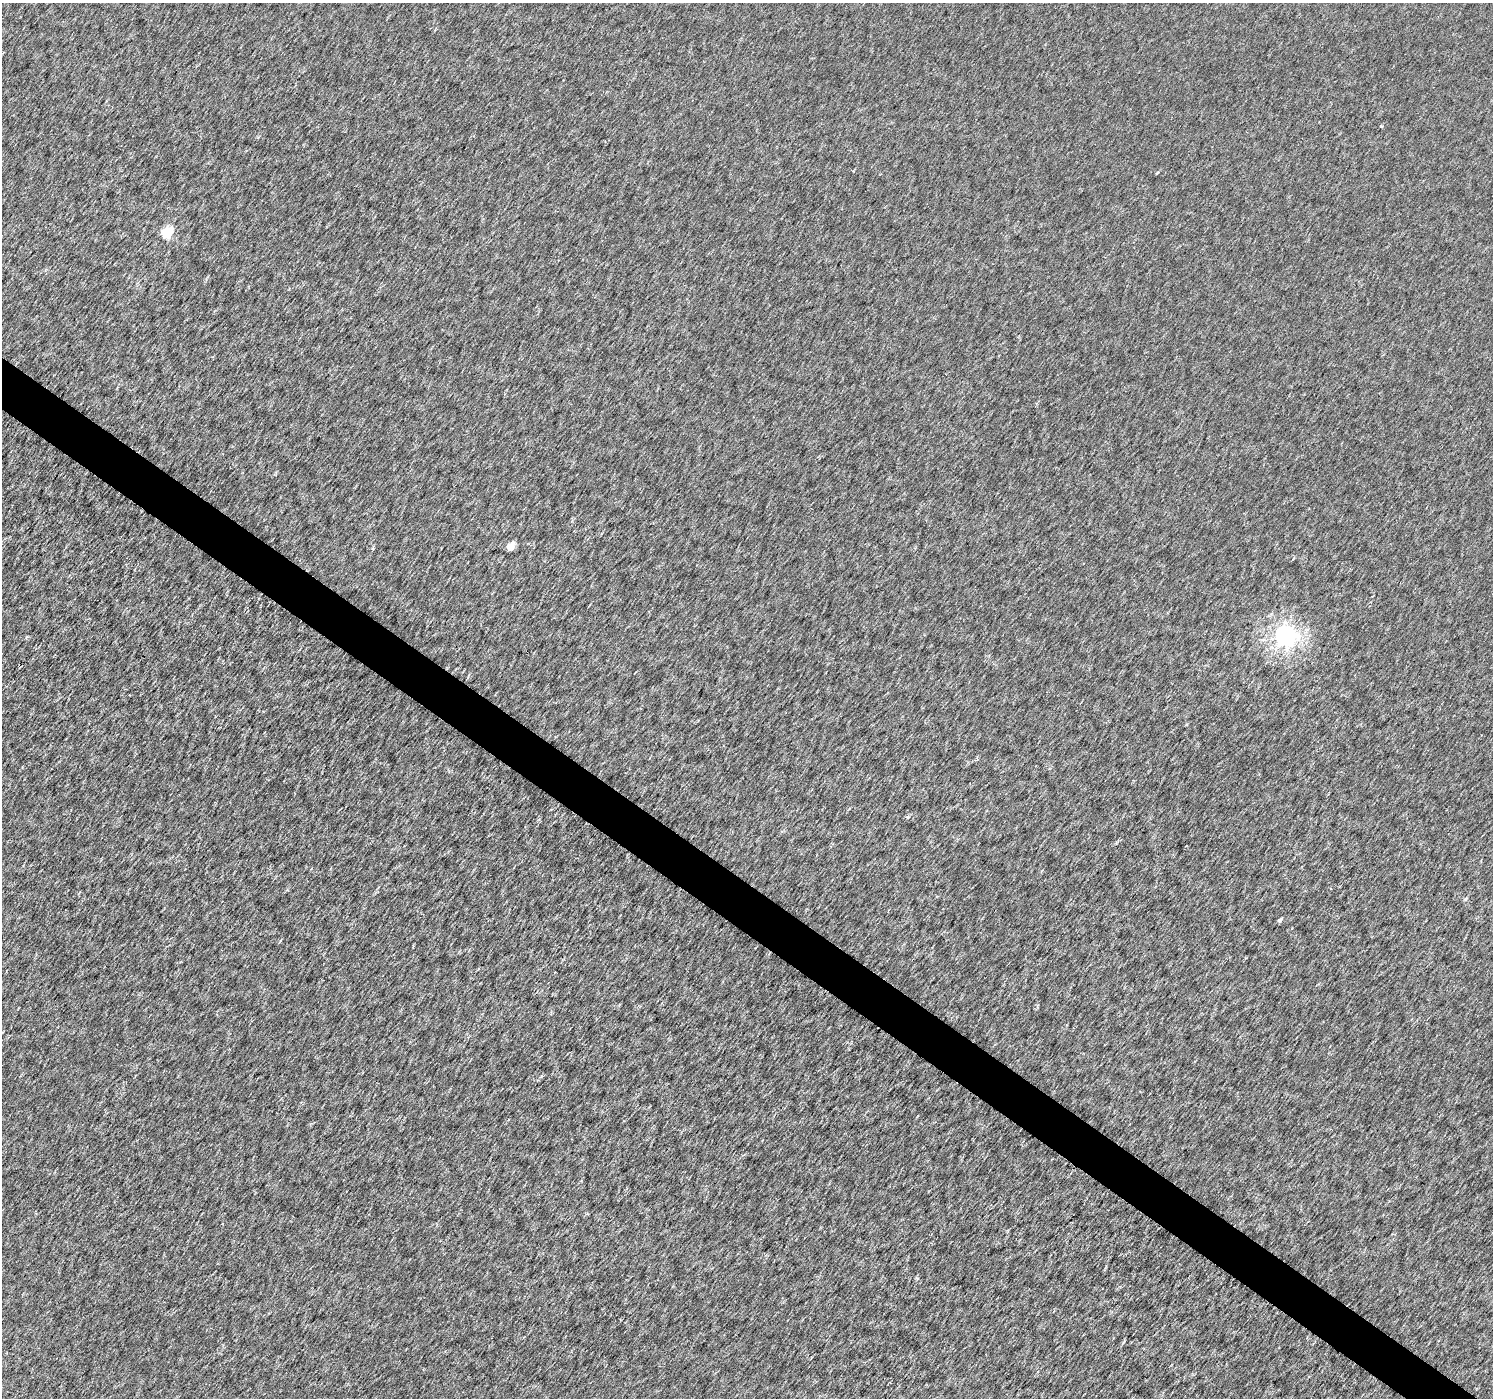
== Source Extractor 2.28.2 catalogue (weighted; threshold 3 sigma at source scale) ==
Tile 6 of 4 x 4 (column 2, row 2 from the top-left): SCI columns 1498-2988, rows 3039-4434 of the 5969 x 6009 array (HDU 1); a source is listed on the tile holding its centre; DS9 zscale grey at full resolution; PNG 1495 x 1400 px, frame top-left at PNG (2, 3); no overlay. Shown black and unused: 4% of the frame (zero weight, under 3 of 6 exposures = <1% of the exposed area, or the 3 px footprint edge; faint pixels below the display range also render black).
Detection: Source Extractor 2.28.2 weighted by HDU 2 'WHT'; one run over the whole footprint, this tile lists its part. Background 2.44e-04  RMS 0.0019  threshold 0.00763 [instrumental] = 3 sigma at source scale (4.09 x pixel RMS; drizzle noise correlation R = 1.36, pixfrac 0.8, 0.0396/0.0396 arcsec/px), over >= 5 px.
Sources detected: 8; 1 cosmic-ray / hot-pixel residue — not listed; the other 7 listed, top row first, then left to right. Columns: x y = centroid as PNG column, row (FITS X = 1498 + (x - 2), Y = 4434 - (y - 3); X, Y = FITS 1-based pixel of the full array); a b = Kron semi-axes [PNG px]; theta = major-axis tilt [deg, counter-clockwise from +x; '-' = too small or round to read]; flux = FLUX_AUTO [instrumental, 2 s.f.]
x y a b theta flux
1157 173 4 3 - 0.15
167 233 6 5 - 14
510 546 5 4 - 3.4
1286 636 7 7 - 79
908 817 5 4 - 0.22
1466 899 6 4 38 0.24
1280 920 6 4 43 0.35